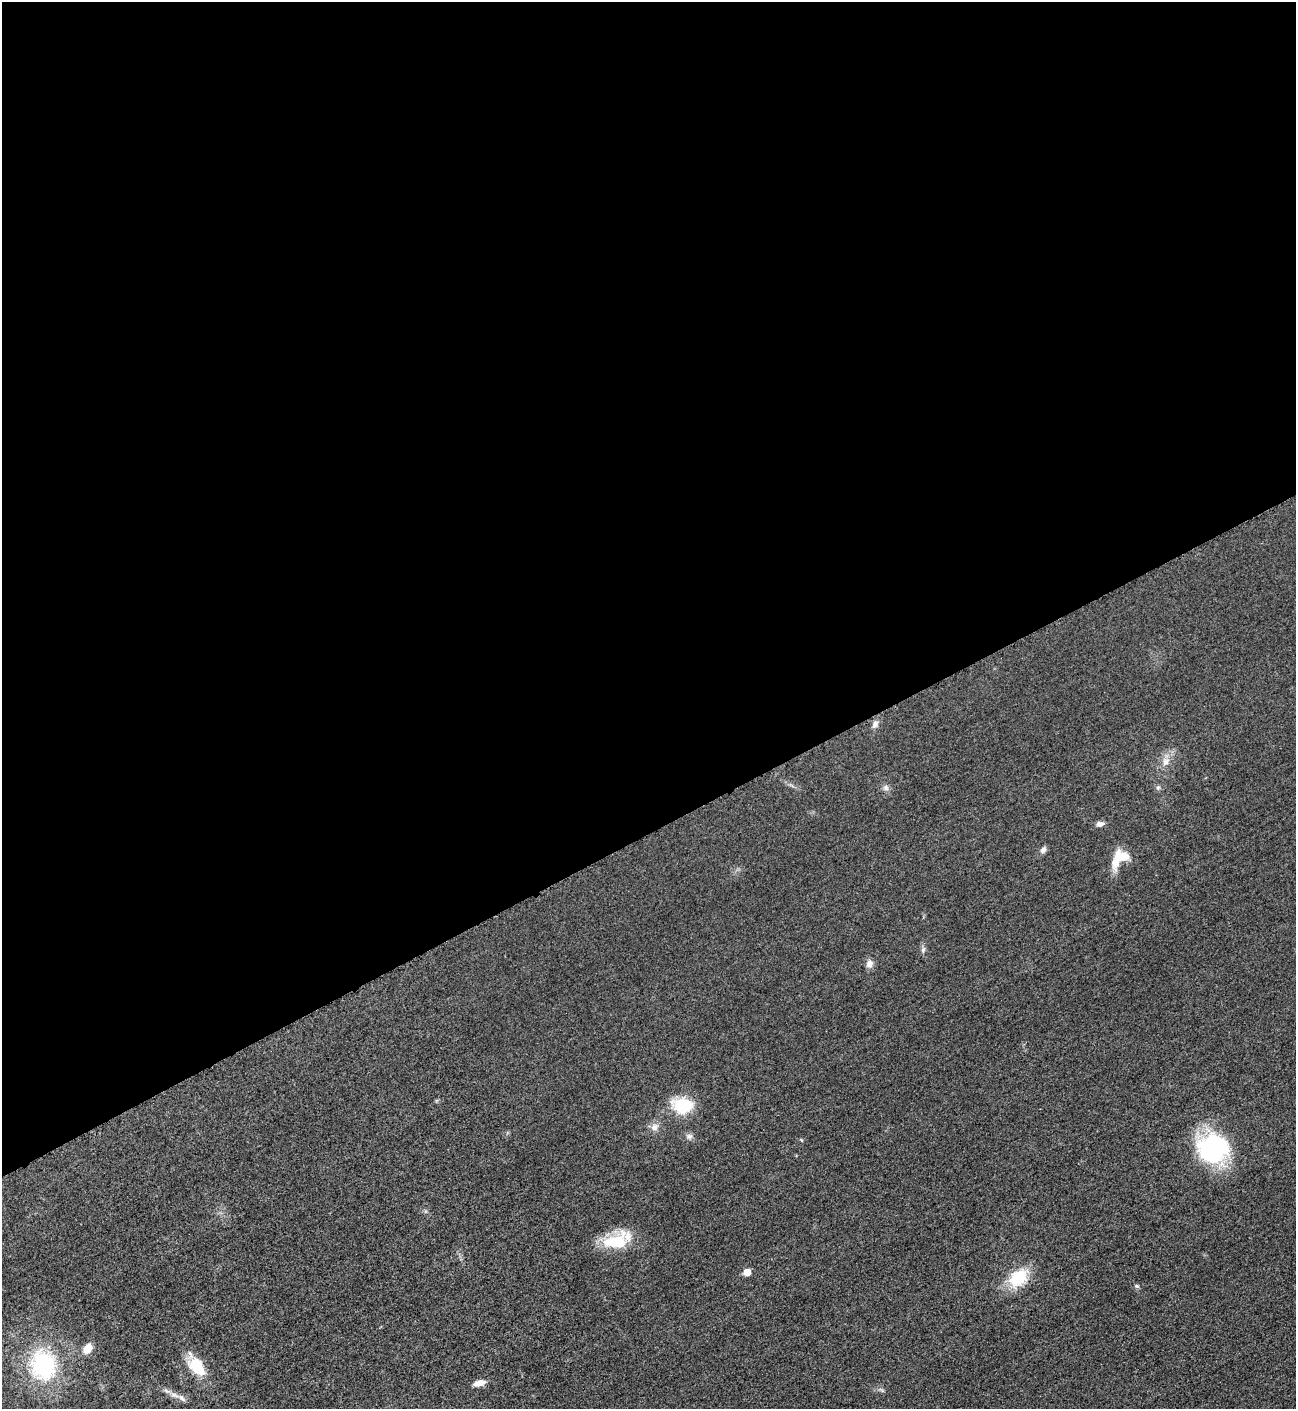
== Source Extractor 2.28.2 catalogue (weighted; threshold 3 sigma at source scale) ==
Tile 2 of 4 x 4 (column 2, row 1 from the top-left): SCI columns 1594-2887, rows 4233-5639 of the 5640 x 5648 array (HDU 1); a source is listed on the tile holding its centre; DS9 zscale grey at full resolution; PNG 1298 x 1411 px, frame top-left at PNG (2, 2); no overlay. Shown black and unused: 59% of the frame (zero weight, under 3 of 5 exposures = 1% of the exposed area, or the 3 px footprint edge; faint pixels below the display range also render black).
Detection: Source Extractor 2.28.2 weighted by HDU 2 'WHT'; one run over the whole footprint, this tile lists its part. Background 0.0192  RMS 0.0051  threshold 0.0228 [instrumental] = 3 sigma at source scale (4.5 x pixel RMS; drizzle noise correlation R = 1.50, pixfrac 1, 0.05/0.05 arcsec/px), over >= 5 px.
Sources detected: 23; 1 inside a brighter listed object's ellipse — not listed separately; the other 22 listed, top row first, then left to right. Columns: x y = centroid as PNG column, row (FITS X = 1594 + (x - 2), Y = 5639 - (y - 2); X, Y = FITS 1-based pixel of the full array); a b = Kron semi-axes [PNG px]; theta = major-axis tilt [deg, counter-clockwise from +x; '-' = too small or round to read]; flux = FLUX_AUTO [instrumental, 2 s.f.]
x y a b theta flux
875 724 10 7 66 2.1
1166 762 12 9 54 3.6
886 788 9 6 -75 1.6
1158 788 6 5 - 0.96
1100 824 11 7 2 1.8
1043 850 9 7 51 1.7
1123 856 18 11 -12 8.8
923 949 8 5 63 1.2
869 964 10 8 76 2.8
683 1105 23 17 -8 20
654 1127 11 10 - 3
689 1136 9 7 -27 1.7
1213 1148 32 29 19 65
615 1241 31 17 8 22
747 1272 5 5 - 6.8
1018 1278 20 14 35 21
1136 1286 7 4 -26 0.81
88 1349 10 7 60 6.4
43 1365 36 30 -77 48
197 1366 26 16 -49 15
479 1383 14 7 15 3.5
181 1398 9 6 -51 1.8